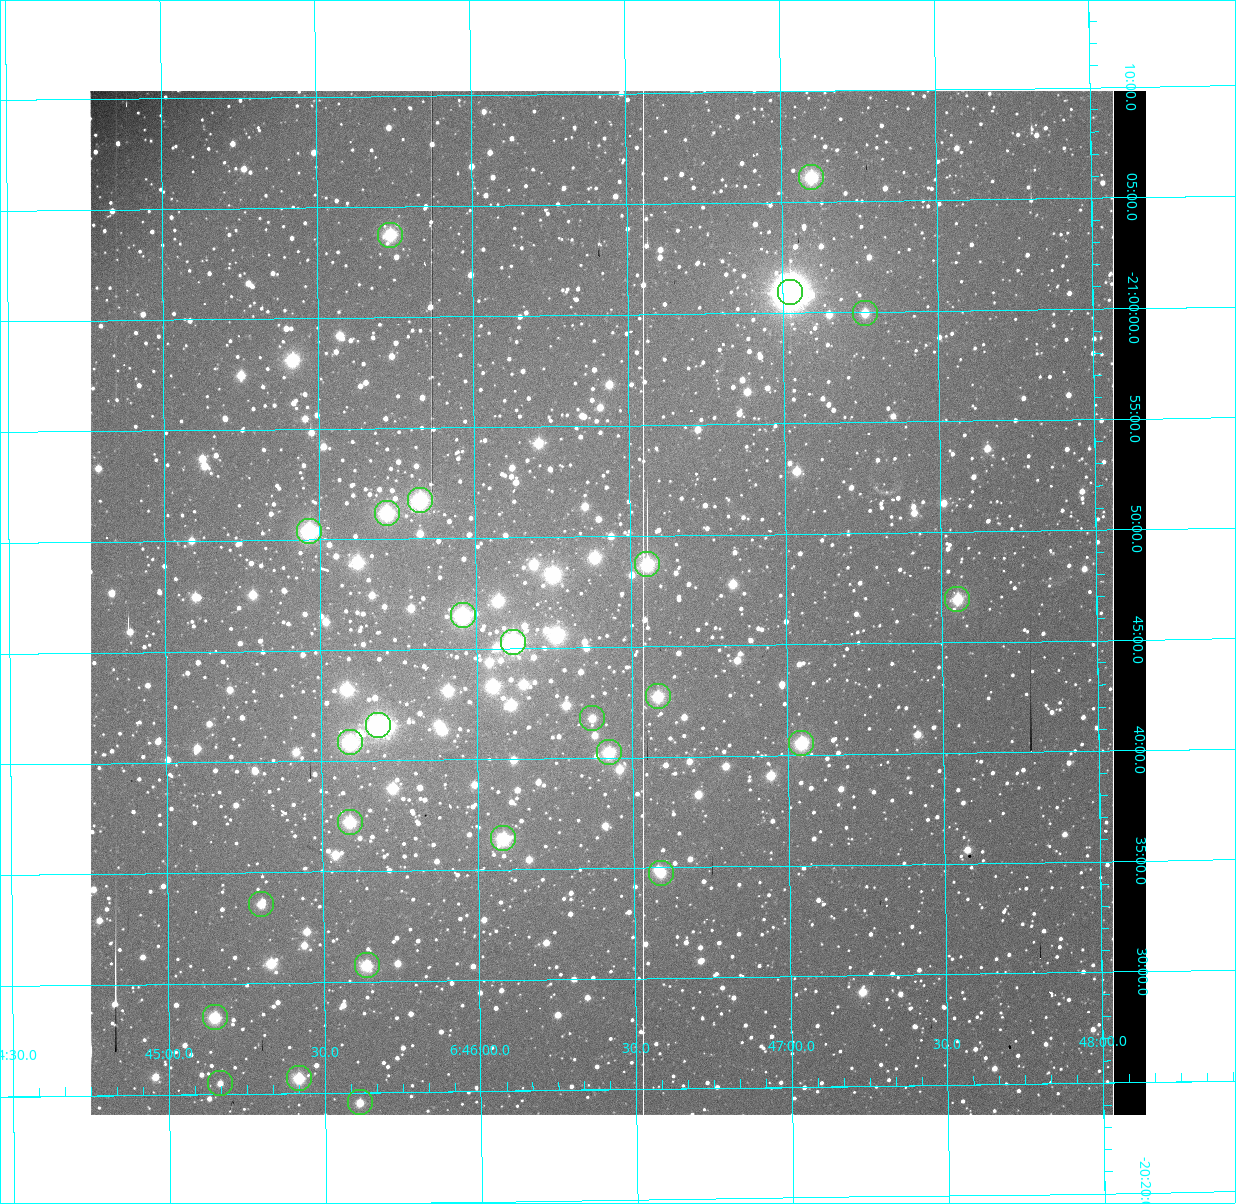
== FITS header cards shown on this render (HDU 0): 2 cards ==
NAXIS1  =                 1056 / Axis length
NAXIS2  =                 1024 / Axis length

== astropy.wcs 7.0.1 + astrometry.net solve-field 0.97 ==
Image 1056 x 1024 px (HDU 0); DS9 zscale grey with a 90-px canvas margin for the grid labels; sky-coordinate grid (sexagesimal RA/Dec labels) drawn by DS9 from the SOLVED WCS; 26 Tycho-2 reference stars matched to detected sources circled (green)
Header WCS: none
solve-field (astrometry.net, Tycho-2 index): SOLVED blind (the file carries no WCS)
Solved WCS: RA---TAN-SIP/DEC--TAN-SIP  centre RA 06:46:27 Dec -20:47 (101.61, -20.78 deg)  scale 2.71 arcsec/px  FOV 47.7' x 46.3'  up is +179 deg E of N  parity normal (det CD < 0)
(file carries no celestial WCS; the grid is the blind solution)
Tycho-2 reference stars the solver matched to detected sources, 26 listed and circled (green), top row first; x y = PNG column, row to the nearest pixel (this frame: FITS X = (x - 90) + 1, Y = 1024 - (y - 91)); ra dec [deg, ICRS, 3 dp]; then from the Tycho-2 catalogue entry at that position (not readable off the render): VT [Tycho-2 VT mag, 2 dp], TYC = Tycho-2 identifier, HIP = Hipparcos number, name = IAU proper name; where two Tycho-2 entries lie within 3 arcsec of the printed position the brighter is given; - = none
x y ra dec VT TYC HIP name
811 177 101.774 -21.102 7.91 5961-1426-1 - -
390 235 101.434 -21.062 7.97 5961-2270-1 - -
790 292 101.756 -21.015 6.03 5961-3333-1 32504 -
865 313 101.816 -20.999 10.13 5961-1866-1 - -
420 500 101.456 -20.862 8.27 5961-1358-1 - -
387 513 101.429 -20.853 7.54 5961-362-1 32393 -
309 531 101.367 -20.840 8.23 5961-2850-1 - -
647 564 101.639 -20.812 7.87 5961-2866-1 32467 -
957 599 101.888 -20.783 9.38 5961-2236-1 - -
463 615 101.489 -20.775 7.05 5961-3331-1 32406 -
513 642 101.530 -20.754 7.32 5961-3329-1 32426 -
658 696 101.646 -20.712 9.35 5961-3181-1 - -
592 718 101.593 -20.697 9.72 5961-3011-1 - -
378 725 101.420 -20.694 7.79 5961-3346-1 - -
350 742 101.398 -20.681 8.35 5961-3326-1 32390 -
801 743 101.761 -20.676 8.31 5961-3335-1 - -
609 752 101.606 -20.671 9.14 5961-2202-1 - -
350 822 101.397 -20.621 9.06 5957-285-1 - -
503 838 101.520 -20.607 7.91 5957-811-1 32422 -
661 873 101.647 -20.579 8.94 5957-19-1 - -
261 904 101.325 -20.560 9.46 5957-1381-1 - -
367 965 101.409 -20.513 9.32 5957-695-1 - -
215 1017 101.287 -20.475 9.34 5957-657-1 - -
299 1078 101.354 -20.428 9.33 5957-815-1 - -
220 1083 101.291 -20.425 10.44 5957-367-1 - -
360 1102 101.403 -20.409 10.63 5957-195-1 - -